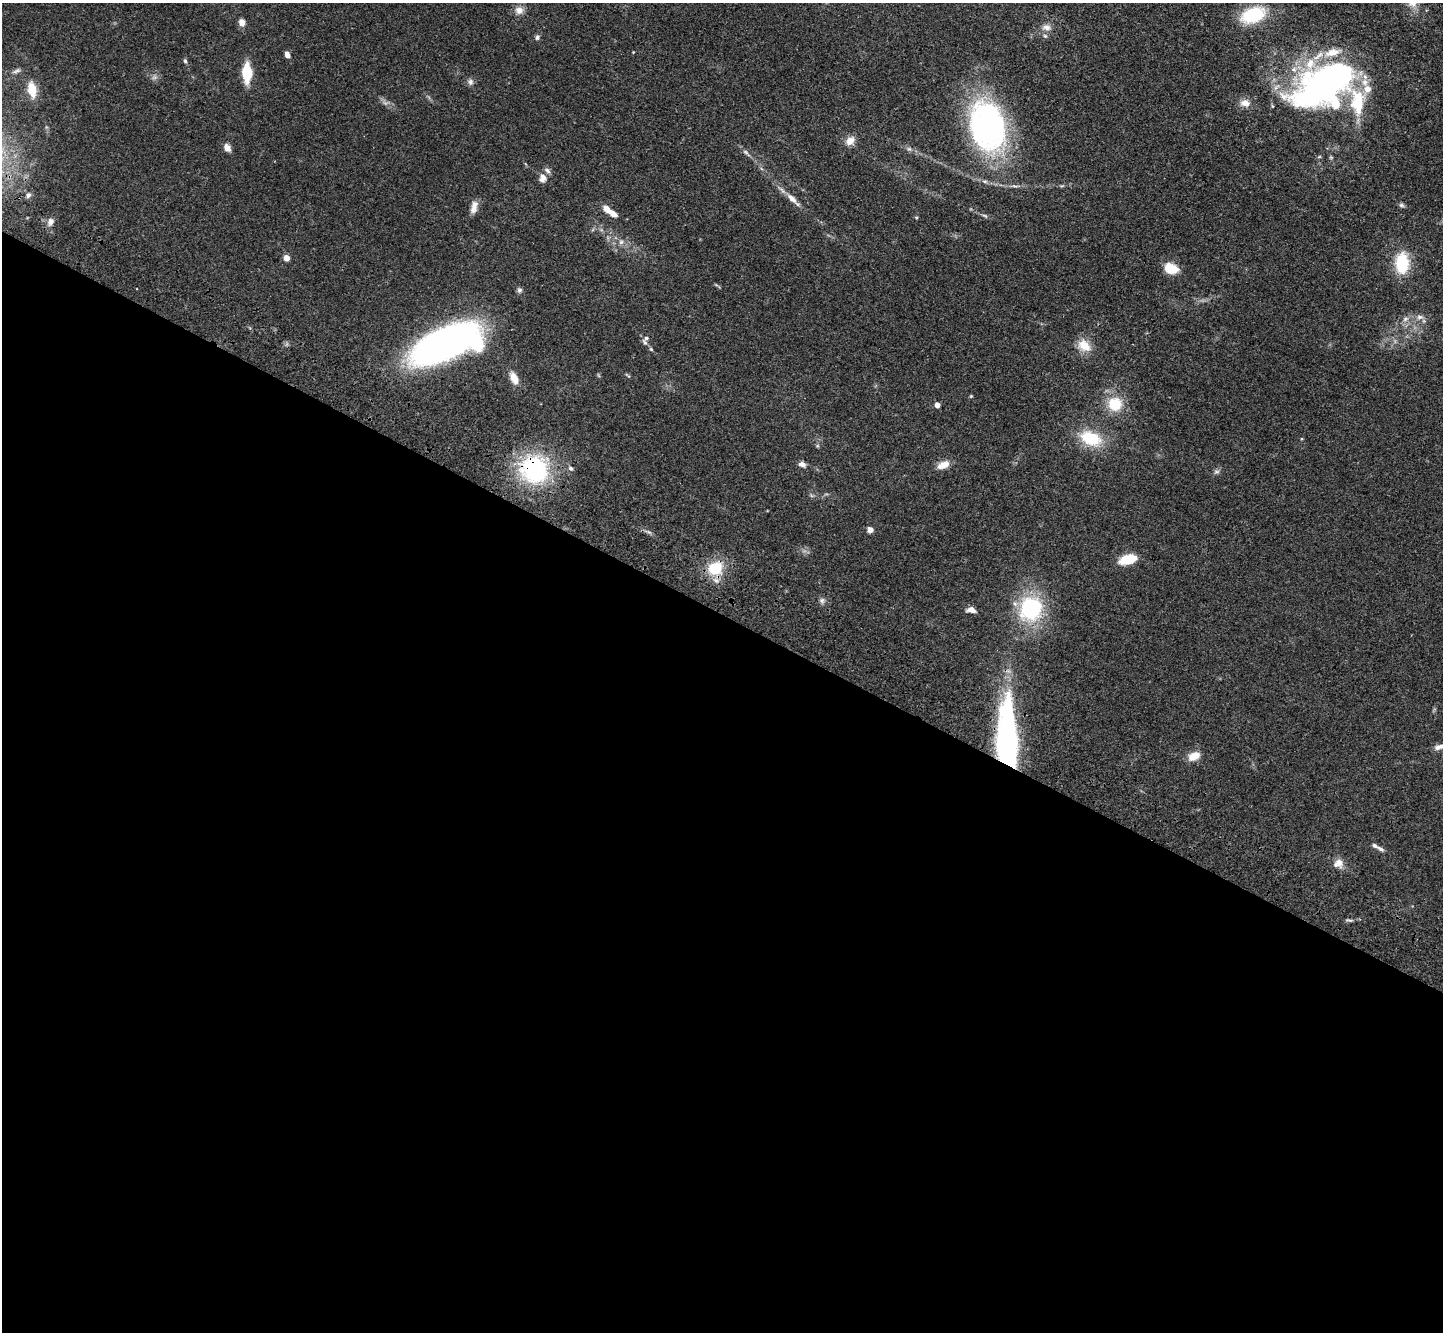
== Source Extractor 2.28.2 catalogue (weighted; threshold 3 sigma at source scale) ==
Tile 14 of 4 x 4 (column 2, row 4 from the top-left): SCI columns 1511-2951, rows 391-1720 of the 5902 x 5965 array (HDU 1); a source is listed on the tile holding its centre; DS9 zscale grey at full resolution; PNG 1445 x 1334 px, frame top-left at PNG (2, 3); no overlay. Shown black and unused: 54% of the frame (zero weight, under 3 of 4 exposures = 6% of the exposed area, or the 3 px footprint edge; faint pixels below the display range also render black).
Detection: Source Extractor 2.28.2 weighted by HDU 2 'WHT'; one run over the whole footprint, this tile lists its part. Background 0.0897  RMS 0.0062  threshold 0.0279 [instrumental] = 3 sigma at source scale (4.5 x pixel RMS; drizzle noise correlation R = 1.50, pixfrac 1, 0.05/0.05 arcsec/px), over >= 5 px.
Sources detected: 75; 1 too faint to see at this stretch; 2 inside a brighter object's white glare — not listed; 9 inside a brighter listed object's ellipse — not listed separately; the other 63 listed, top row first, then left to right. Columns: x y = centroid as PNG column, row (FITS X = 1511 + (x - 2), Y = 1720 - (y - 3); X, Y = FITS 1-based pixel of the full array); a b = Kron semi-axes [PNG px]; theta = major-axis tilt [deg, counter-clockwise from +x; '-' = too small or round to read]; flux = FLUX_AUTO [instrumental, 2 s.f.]
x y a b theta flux
519 10 11 10 - 4.6
1253 15 22 13 19 38
242 22 6 6 - 5.6
1046 27 13 9 -7 3.9
1045 36 6 5 - 1.1
537 37 7 6 - 1.5
633 52 3 3 - 0.46
287 55 7 5 -65 3.9
185 61 7 4 -75 1.2
16 71 13 5 22 2.1
247 73 14 7 -90 26
154 77 8 6 20 1.9
470 82 9 8 - 2.3
1325 85 67 37 30 250
32 89 19 10 -80 12
1245 103 13 9 -5 5
988 126 52 35 -77 170
850 141 14 10 39 5.3
227 148 9 7 -56 4
909 149 6 6 - 1.5
746 153 15 5 -42 2.5
1319 157 6 3 19 0.73
543 178 12 11 - 3.9
28 195 8 5 52 1.5
793 199 26 7 -44 6.4
1401 205 8 5 -16 1.3
474 207 16 7 74 4.9
607 209 12 7 -48 6.2
985 216 8 4 -24 1.3
916 217 5 3 - 0.65
51 222 9 8 - 3.5
621 242 7 6 - 2
287 258 4 4 - 8.9
1402 263 20 12 89 30
1171 268 13 9 -15 16
519 290 8 7 - 1.6
1420 317 10 6 0 2.6
1405 319 9 6 17 2.6
645 342 11 6 -57 2.3
444 344 54 22 25 330
1084 345 18 13 -36 10
514 378 15 8 -64 7.1
971 396 5 4 - 0.6
1115 404 16 16 - 19
937 405 4 4 - 5.7
1091 438 24 15 -21 27
802 464 9 6 -18 3.1
943 465 16 9 23 6.4
571 468 7 5 -30 1.5
534 469 25 23 -43 90
1217 472 9 4 0 1.3
870 530 5 5 - 4
1127 559 19 9 14 14
715 568 19 18 - 21
822 600 8 7 - 2
1031 609 22 20 64 65
971 610 10 6 -11 4.2
1011 742 105 17 -83 120
1438 747 10 8 26 2.8
1194 756 14 9 25 7.9
1381 849 11 5 -30 2
1339 863 14 10 -65 5
1349 920 11 3 -9 1.2
Overlapping masked pixels (flux is a lower limit): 3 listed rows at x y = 534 469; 715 568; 1011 742
Isophote crosses this tile's border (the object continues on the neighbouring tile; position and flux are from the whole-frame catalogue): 1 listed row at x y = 1253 15